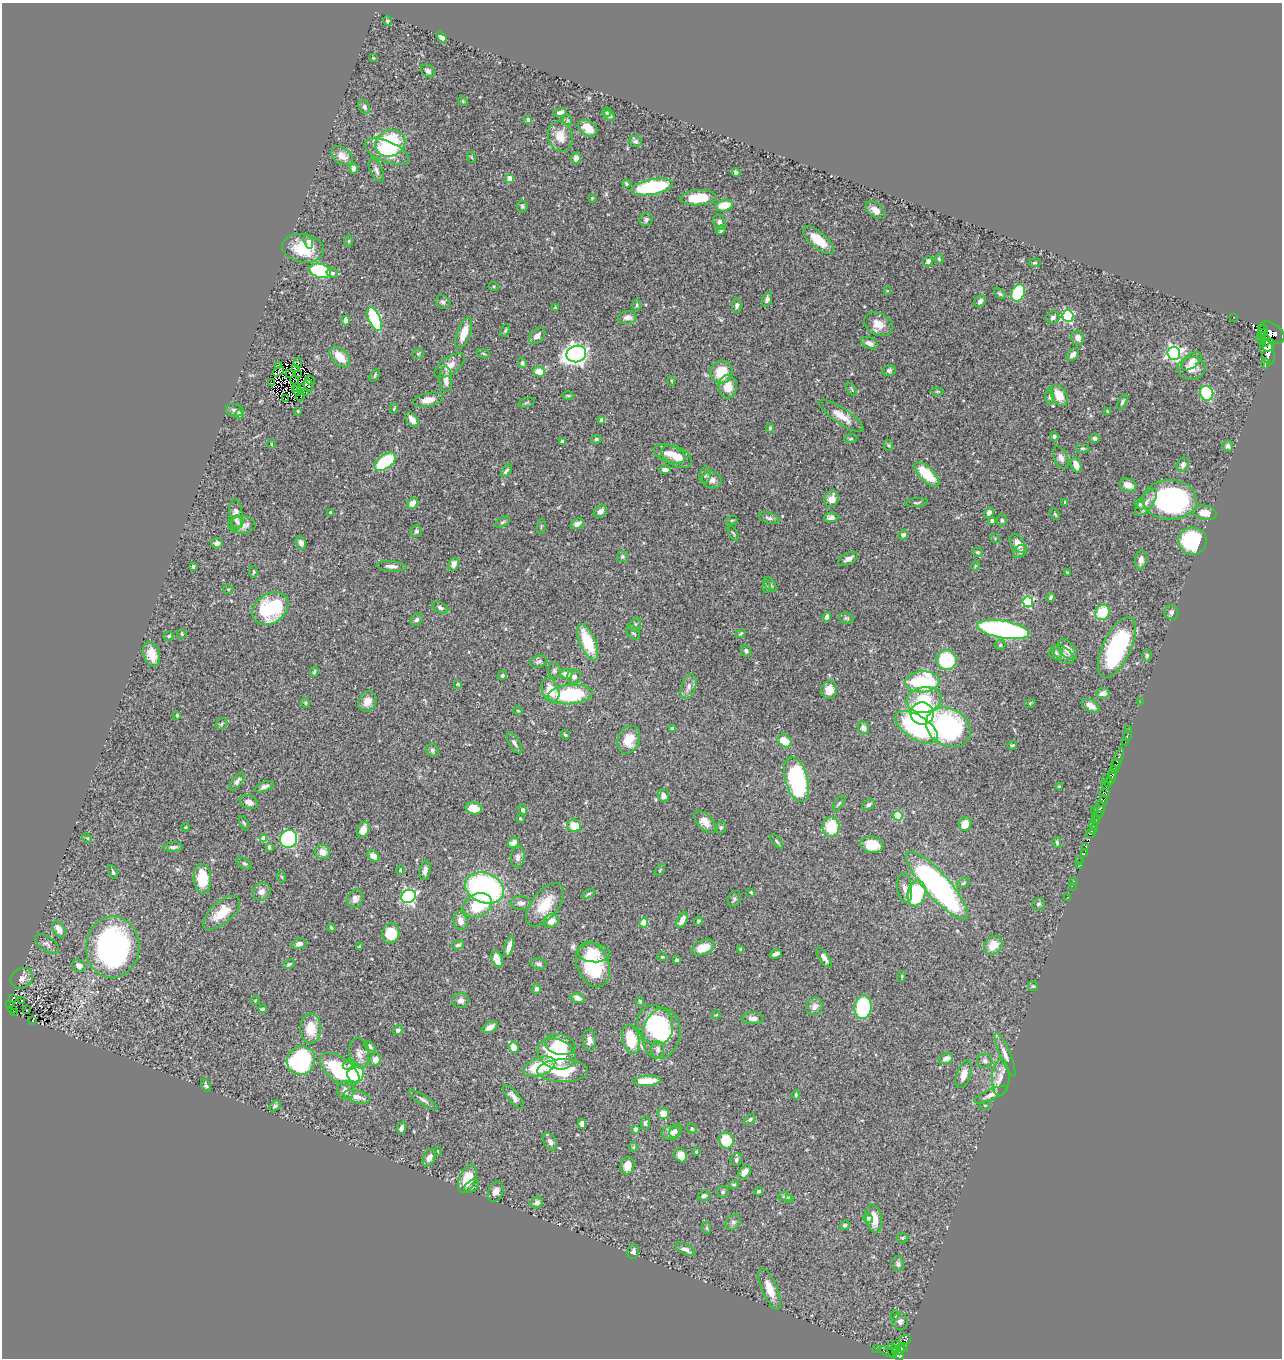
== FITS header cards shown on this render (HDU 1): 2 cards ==
NAXIS1  =                 1280
NAXIS2  =                 1356

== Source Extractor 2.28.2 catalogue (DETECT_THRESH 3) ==
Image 1280 x 1356 px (HDU 1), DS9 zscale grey, 1 PNG px = 1 image px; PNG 1284 x 1360 px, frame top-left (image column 1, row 1356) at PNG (2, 3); each listed source drawn as its Kron ellipse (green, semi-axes under 4 px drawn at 4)
Background 0.489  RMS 0.024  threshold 0.071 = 3 sigma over >= 5 px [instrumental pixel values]
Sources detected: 470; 10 with non-positive FLUX_AUTO (blend fragments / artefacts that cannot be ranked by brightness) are neither listed nor drawn; the other 460 listed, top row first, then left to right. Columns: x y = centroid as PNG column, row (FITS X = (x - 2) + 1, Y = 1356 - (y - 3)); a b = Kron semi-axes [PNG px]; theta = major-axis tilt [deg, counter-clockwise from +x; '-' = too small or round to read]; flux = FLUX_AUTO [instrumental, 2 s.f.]
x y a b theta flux
387 21 5 4 - 2.7
441 37 6 4 -52 11
373 58 3 3 - 1.4
428 71 7 5 -37 5.2
463 101 5 4 - 1.7
364 107 7 5 -64 3.5
607 112 4 2 - 1.9
560 113 7 4 15 5.7
609 116 6 4 -48 3.3
528 120 4 4 - 5.6
567 120 6 4 -71 2.1
588 128 10 7 -34 17
560 136 15 12 -75 23
635 141 6 5 - 3.7
390 143 15 13 24 120
387 152 24 10 -24 42
342 156 11 8 -36 15
471 157 5 3 - 1.7
576 158 6 5 - 7.5
353 168 5 4 - 5.9
376 170 12 6 -64 6.4
736 172 4 4 - 5.5
510 178 4 4 - 22
626 184 4 3 - 2.1
652 187 21 7 10 160
592 198 4 3 - 1.4
698 198 18 7 3 47
522 206 6 5 - 2.7
724 206 9 5 13 36
875 210 11 7 -40 11
646 219 7 6 - 4.4
719 222 8 6 -63 4.8
721 230 5 4 - 4
818 240 19 8 -40 33
308 241 7 4 -75 4.8
349 241 5 3 - 1.7
303 248 21 14 -9 50
939 259 5 4 - 2.1
928 261 5 5 - 5.2
1035 263 6 3 9 1.6
320 271 11 7 -14 140
332 273 6 4 -15 3.5
494 286 5 4 - 2
887 291 4 2 - 1.1
1000 293 7 4 -44 2.7
1018 293 9 6 66 130
767 299 7 4 71 3.8
980 301 6 5 - 5.8
443 302 7 6 - 4
637 305 6 4 89 2.2
737 305 7 5 89 3.9
555 308 3 3 - 1.7
1068 316 6 5 - 160
1053 317 7 6 - 4.7
1234 317 3 2 - 7.9
627 318 9 6 7 9.3
375 319 12 6 -67 150
345 320 5 4 - 6.2
878 324 15 11 -29 18
1264 329 4 3 - 190
505 330 6 4 69 2
464 333 17 6 70 25
1262 333 5 4 - 390
1271 333 14 9 -35 1100
537 336 9 6 42 7.3
1078 338 7 6 - 8.8
1261 339 5 4 - 150
1265 340 6 4 -88 390
869 343 9 5 -25 6.6
1269 345 7 5 48 810
1267 352 13 6 -74 1500
1174 353 6 6 - 480
418 354 5 5 - 2.2
484 354 7 3 -19 2
576 354 10 8 17 840
1073 354 7 5 49 7.9
340 357 12 7 -45 26
1191 361 12 6 40 9.8
298 363 5 2 - 1.4
522 363 5 4 - 3.2
1265 363 5 3 - 67
279 366 3 2 - 1.3
450 366 17 8 36 13
295 368 3 2 - 0.66
1191 368 14 11 3 18
889 370 7 5 14 4.2
279 371 6 3 37 0.83
539 372 6 5 - 26
721 372 11 11 - 42
290 373 4 2 - 0.15
298 374 3 2 - 1.8
375 375 7 3 61 1.8
446 379 13 6 -87 12
294 380 4 2 - 0.47
310 380 5 2 - 1
671 381 5 3 - 1.5
272 383 2 2 - 56
308 386 7 3 -70 0.45
297 387 3 2 - 0.87
728 387 12 9 -88 21
301 388 4 3 - 0.76
852 390 7 3 -59 1.9
297 391 5 3 - 3.3
937 391 6 4 0 1.8
306 392 3 2 - 4.2
1207 393 7 6 - 110
568 395 5 3 - 1.7
1059 395 12 7 -60 23
301 396 5 2 - 2.1
1050 397 8 3 -86 2.5
285 399 2 2 - 0.64
428 400 15 6 12 17
526 402 8 3 19 2.2
1122 402 8 4 62 3.1
394 409 5 4 - 1.7
235 410 9 6 -10 5.5
298 411 3 3 - 1.5
1108 411 4 4 - 2.4
239 414 4 4 - 15
842 416 26 7 -34 19
412 420 8 5 -52 13
602 420 4 4 - 14
770 428 5 4 - 2.4
1054 436 4 4 - 2.6
596 439 5 4 - 2.2
851 439 6 3 8 1.9
1095 439 5 4 - 5.3
562 441 4 3 - 2.9
271 444 4 2 - 1.1
888 445 6 3 -71 1.9
1228 446 5 5 - 4.8
1082 448 7 4 -4 2.6
670 454 16 8 -18 14
677 457 16 9 -28 20
1061 458 12 6 -65 7.5
385 462 12 7 36 100
1076 465 8 5 -71 12
1183 465 7 6 - 8
665 470 5 3 - 5.9
506 471 7 4 55 4
927 474 16 7 -45 51
705 475 8 5 81 3.8
712 480 10 8 -15 8.5
1128 485 8 6 -19 14
832 499 8 6 67 15
1170 500 27 20 -1 340
916 502 11 3 4 2.4
1065 502 4 3 - 1.5
1146 502 16 6 53 11
413 503 6 5 - 15
1140 504 5 4 - 2.5
600 511 8 5 42 8.7
330 512 3 2 - 1.8
989 513 5 4 - 6.5
1205 513 12 7 -9 21
236 514 15 7 -88 12
1055 514 6 3 -54 1.8
831 517 7 5 2 7
769 518 11 5 -16 4.3
732 520 5 3 - 1.5
1002 520 6 5 - 2.4
992 521 4 3 - 3.1
237 522 6 6 - 3.8
503 522 8 4 28 2.7
577 524 7 4 27 7.1
242 525 14 8 0 12
541 526 8 3 85 1.8
416 531 6 5 - 3.3
733 533 8 3 -58 1.8
903 535 5 4 - 5.8
995 538 5 3 - 1.4
1192 541 14 13 - 120
217 543 6 5 - 6.4
301 543 7 5 -66 6.1
1018 544 10 6 -55 15
977 552 5 4 - 2.3
1020 552 7 5 35 4.3
622 556 5 5 - 2.6
848 559 11 5 26 7.3
1141 560 9 6 82 6.9
454 564 7 5 61 10
193 566 3 3 - 3
391 566 15 5 -5 7.8
975 566 5 3 - 1.3
253 572 6 3 -82 1.5
1067 572 4 2 - 1.1
770 585 8 5 -52 2.9
767 587 6 4 90 2.2
228 589 5 3 - 1.6
1050 597 5 3 - 2.9
1028 602 5 5 - 110
270 608 19 14 35 120
440 608 8 5 -27 3.9
1103 612 8 7 - 47
1171 613 7 7 - 4.9
827 617 5 4 - 8
846 618 7 5 -15 3.1
417 620 7 5 46 3.8
635 624 7 5 71 3.7
1003 630 27 8 -10 390
633 632 8 6 -52 4.4
741 633 5 3 - 2
182 634 5 4 - 1.8
169 636 5 4 - 2.5
588 642 19 8 -67 63
1000 645 5 5 - 2.5
1117 647 33 14 65 180
1067 650 12 7 -50 11
746 651 6 5 - 3.8
1056 653 6 6 - 3.3
152 654 13 8 -73 21
1063 655 12 7 -42 8.5
1147 656 6 5 - 4.1
946 660 10 10 - 94
539 661 9 5 19 4.3
554 671 7 6 - 3.7
314 672 5 4 - 2.4
566 674 6 5 - 16
502 675 5 4 - 3.1
574 677 7 6 - 6.2
922 682 17 10 4 140
458 684 4 3 - 1.7
689 686 12 7 70 9.8
550 690 12 8 -67 27
829 690 9 8 - 19
1103 693 7 5 7 8.8
570 695 22 9 5 110
924 700 17 13 10 52
367 702 10 8 60 14
1140 702 3 2 - 3
305 703 5 4 - 2.1
1030 703 5 3 - 1.6
1091 706 10 5 -28 13
518 711 5 3 - 1.3
922 713 12 11 - 520
177 715 3 3 - 1.6
221 724 6 5 - 2.8
917 727 24 11 -32 230
948 727 23 18 -29 250
672 728 4 3 - 3.6
863 728 6 5 - 6.5
1129 730 2 2 - 3.1
565 735 5 3 - 2
1127 736 5 3 - 17
629 740 14 11 67 28
784 741 7 6 - 26
1125 742 2 2 - 5.8
514 743 12 5 -57 5.4
1012 745 5 3 - 2
432 750 7 6 - 3.6
1118 759 12 3 71 280
1115 766 7 4 82 360
1113 773 7 4 76 290
1107 778 2 2 - 12
1112 778 6 2 71 86
796 779 23 11 -74 230
237 781 10 5 54 5.9
1108 782 4 2 - 23
1059 786 4 2 - 1.2
1106 786 4 3 - 40
264 787 10 4 23 5.4
1104 793 5 4 - 110
663 796 6 5 - 6.9
1103 801 6 3 64 170
249 802 9 6 -22 10
839 803 9 3 56 2.7
869 805 7 4 33 4.4
474 808 8 6 -11 25
1099 809 8 5 82 150
523 810 5 4 - 4
1094 810 2 2 - 18
1097 815 5 4 - 61
898 816 5 4 - 61
520 818 3 3 - 1.8
1096 819 4 3 - 110
705 822 14 7 -44 15
244 823 7 4 -65 2.4
965 824 7 6 - 22
1093 825 4 3 - 210
574 826 7 6 - 29
186 827 4 3 - 1.1
721 827 6 5 - 2.8
831 827 10 8 -88 50
1093 829 3 2 - 57
363 830 8 6 67 12
1091 833 5 3 - 160
87 838 5 4 - 1.9
264 838 4 4 - 25
289 839 9 8 - 180
777 841 8 4 -50 2.9
513 843 6 5 - 8.4
1057 843 5 4 - 2.3
872 845 11 8 -8 30
1086 846 3 3 - 130
173 847 9 4 4 4.4
269 847 4 3 - 2.7
323 852 7 7 - 12
1084 853 4 3 - 71
373 856 6 4 -40 12
518 857 10 7 86 6.2
1080 861 3 2 - 29
245 863 8 5 -34 2.6
1080 865 3 2 - 5.5
400 870 4 4 - 1.6
425 870 10 5 79 6.4
660 870 6 3 54 1.7
113 872 7 3 -70 2.5
282 877 5 3 - 1.7
202 879 15 8 -86 45
1074 881 2 2 - 4.3
963 883 6 4 28 2.7
937 886 44 12 -48 470
1072 886 2 2 - 5.1
485 888 20 15 -21 330
905 888 15 7 -82 9.6
262 892 9 8 - 9.4
751 892 4 3 - 2.1
917 893 13 8 76 120
588 894 7 3 24 2
409 896 7 6 - 340
1068 897 3 2 - 5.2
355 899 9 7 64 7.9
734 899 8 6 66 3.4
521 903 10 6 -4 7.4
1039 904 6 6 - 3.2
478 905 15 11 28 62
545 905 25 13 52 39
222 913 22 11 41 34
682 920 9 4 61 12
460 921 9 7 -78 10
551 921 8 6 32 13
698 921 4 4 - 2.5
644 923 4 4 - 43
331 927 4 3 - 2
59 929 9 5 -59 14
391 933 10 8 83 42
47 944 13 7 -34 7
299 944 8 5 15 5.9
458 945 6 4 10 3.3
993 945 10 8 48 21
113 947 31 26 86 400
359 947 3 3 - 1.8
509 947 10 4 74 11
703 948 12 7 21 26
741 950 4 3 - 3.3
594 953 16 9 -5 22
776 954 6 3 19 6.4
662 957 5 3 - 1.7
824 958 11 4 -55 7.2
497 959 9 5 -70 16
677 960 3 3 - 5.4
289 964 6 4 23 2.7
539 964 8 5 -13 4.1
593 965 23 15 -69 100
79 966 7 6 - 8.4
902 976 5 3 - 1.6
22 978 12 9 34 11
1033 986 5 5 - 2.2
536 989 5 4 - 4.8
578 998 7 5 -14 8.7
12 999 3 3 - 3.2
22 1000 3 2 - 3.1
255 1000 5 3 - 1.2
461 1001 8 7 - 7.2
640 1001 4 3 - 1.9
10 1005 3 2 - 5.8
815 1006 9 7 50 7.8
863 1007 12 8 83 150
12 1009 3 2 - 10
262 1009 4 4 - 3.4
27 1010 2 2 - 0.91
14 1012 3 2 - 9.8
716 1015 4 2 - 1.3
753 1018 11 6 -2 8.3
33 1020 3 2 - 0.85
655 1025 20 17 -62 88
490 1027 8 5 30 9.5
311 1028 15 10 89 33
398 1030 5 5 - 5.1
661 1034 25 19 80 120
631 1039 15 8 -77 56
589 1040 11 6 -89 8.6
560 1044 15 10 -13 33
370 1046 6 4 -43 3.4
514 1047 6 5 - 17
658 1050 8 6 90 5.4
359 1053 15 10 -81 11
556 1054 20 15 -22 110
1005 1055 23 5 -67 10
375 1059 6 5 - 11
946 1059 7 5 22 9.3
301 1060 15 13 58 200
985 1061 7 7 - 5.4
349 1065 7 5 19 3.9
539 1067 17 9 21 64
340 1069 22 12 -36 120
563 1071 25 11 0 68
356 1074 9 8 - 100
964 1074 14 7 71 15
1001 1078 18 8 87 15
647 1081 13 5 4 40
206 1085 7 4 -65 3.3
345 1090 9 8 - 10
991 1094 18 5 24 8.2
796 1095 4 3 - 2.3
357 1097 13 6 -16 11
513 1097 15 5 -49 7.9
423 1100 17 4 -32 5.7
985 1105 5 3 - 1.3
275 1106 6 4 43 4.1
663 1113 6 5 - 17
750 1120 6 4 43 3.1
645 1123 7 4 82 3
582 1124 5 4 - 6.4
402 1128 6 4 68 6.9
635 1129 4 3 - 5.2
692 1129 5 4 - 2.3
676 1131 7 5 54 4.3
671 1133 9 7 6 12
726 1140 8 7 - 47
550 1142 9 6 -60 7.4
633 1147 5 4 - 1.7
438 1151 5 3 - 1.1
696 1152 3 3 - 1.9
681 1155 7 6 - 12
429 1158 9 5 64 9.8
736 1159 6 5 - 3.7
627 1166 9 7 78 13
745 1172 8 5 54 12
468 1179 15 8 67 39
734 1185 5 4 - 1.8
472 1186 8 5 40 3.9
759 1191 4 3 - 3
496 1192 11 7 68 9
723 1192 6 5 - 2.8
704 1196 6 5 - 4.4
785 1197 7 4 -10 2.8
789 1198 3 3 - 2
537 1203 6 5 - 6
868 1218 5 4 - 3.1
874 1218 14 7 -80 23
733 1222 8 6 44 4.5
845 1225 5 4 - 2.8
707 1228 6 4 -71 1.8
902 1238 6 4 2 2.2
685 1249 11 5 -28 7.3
633 1251 7 6 - 4.9
898 1264 7 6 - 4
770 1289 22 7 -67 21
895 1315 5 4 - 2.1
900 1322 8 7 - 4.9
905 1340 6 4 21 60
895 1345 4 2 - 17
876 1348 3 2 - 2
904 1348 4 3 - 47
900 1349 5 3 - 110
892 1351 7 5 -76 110
887 1352 9 3 -21 38
896 1352 3 3 - 53
899 1356 5 4 - 230
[10 non-positive-flux detections neither listed nor drawn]